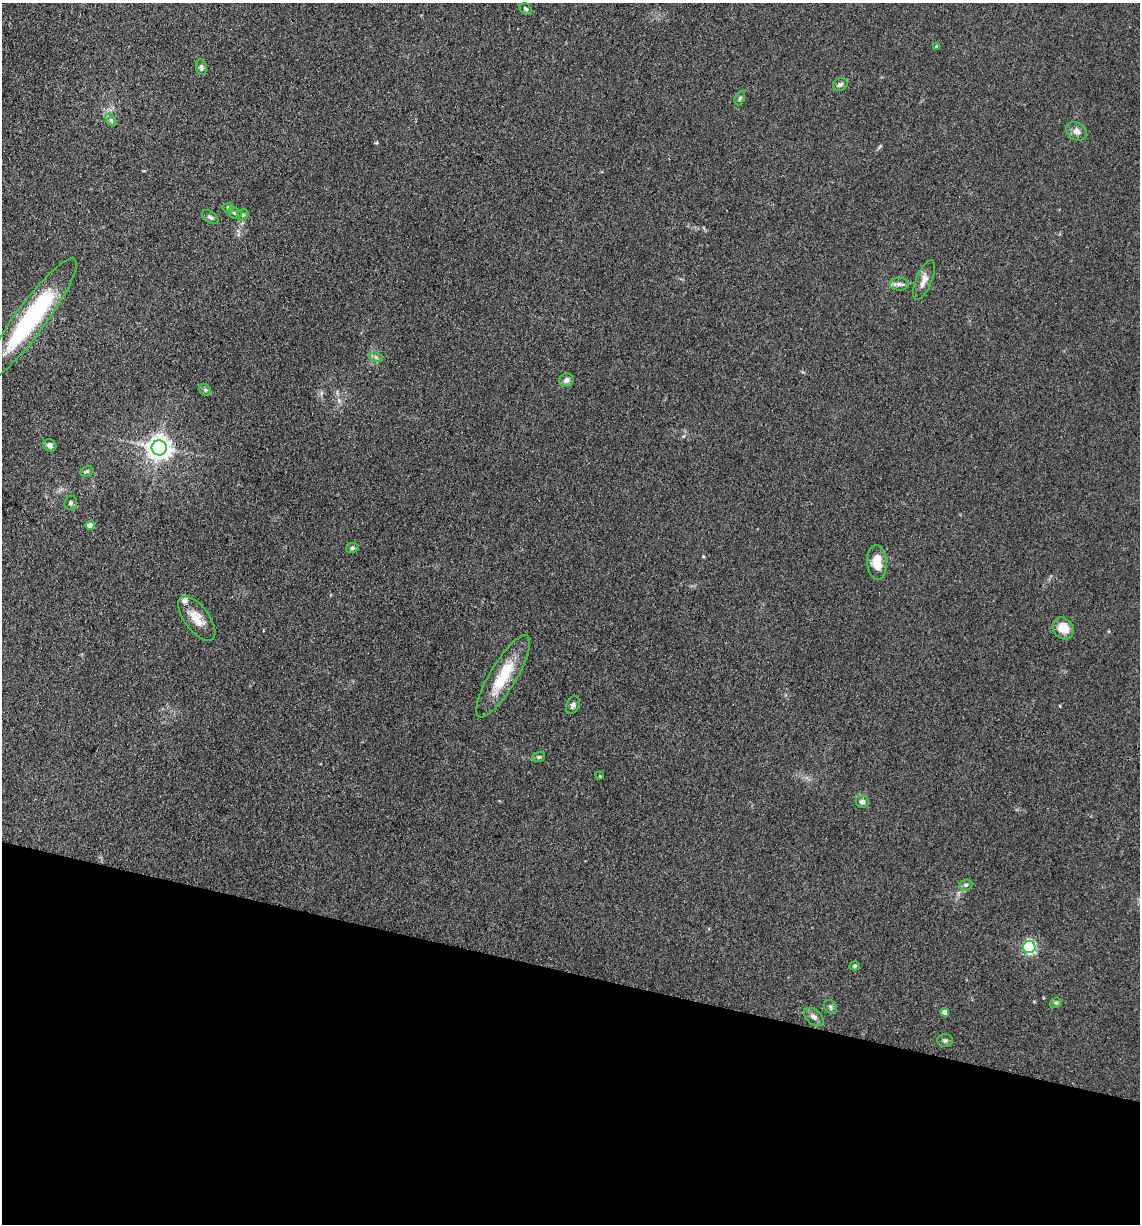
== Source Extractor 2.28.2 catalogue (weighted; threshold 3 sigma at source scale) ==
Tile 15 of 4 x 4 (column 3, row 4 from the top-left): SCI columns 2519-3656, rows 6-1227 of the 4920 x 4899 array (HDU 1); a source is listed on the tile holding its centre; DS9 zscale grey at full resolution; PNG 1142 x 1226 px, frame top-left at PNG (2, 3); each listed source drawn as its Kron ellipse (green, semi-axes under 4 px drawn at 4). Shown black and unused: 21% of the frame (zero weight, under 3 of 4 exposures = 1% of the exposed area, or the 3 px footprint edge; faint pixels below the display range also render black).
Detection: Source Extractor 2.28.2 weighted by HDU 2 'WHT'; one run over the whole footprint, this tile lists its part. Background 0.104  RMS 0.0065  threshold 0.0294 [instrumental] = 3 sigma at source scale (4.5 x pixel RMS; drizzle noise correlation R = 1.50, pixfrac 1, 0.05/0.05 arcsec/px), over >= 5 px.
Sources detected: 40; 1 inside a brighter listed object's ellipse — not listed separately; the other 39 listed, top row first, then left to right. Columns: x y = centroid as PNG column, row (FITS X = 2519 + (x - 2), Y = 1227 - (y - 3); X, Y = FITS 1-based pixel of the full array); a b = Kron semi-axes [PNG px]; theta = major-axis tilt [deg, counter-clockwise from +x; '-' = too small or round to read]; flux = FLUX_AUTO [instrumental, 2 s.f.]
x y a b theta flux
526 9 6 5 - 1.3
936 46 4 3 - 0.62
201 67 8 5 -79 1.6
840 85 7 6 - 1.8
740 98 8 5 68 1.2
111 120 7 4 -56 1.3
1077 131 11 8 -32 3.6
228 208 6 4 -2 0.92
234 213 7 5 -21 1.2
243 215 6 5 - 1
210 217 9 5 -34 1.7
924 280 21 8 68 5.2
899 284 9 6 0 2.5
30 320 76 15 53 86
376 357 7 4 -18 1.5
566 380 7 7 - 3.1
205 390 6 5 - 1.1
50 445 7 6 - 2.4
159 448 7 7 - 570
87 471 7 4 18 1.1
71 503 7 6 - 1.6
90 525 4 4 - 4.8
352 548 6 5 - 1.4
877 562 17 10 -87 11
197 618 26 12 -53 9.6
1063 628 11 10 - 11
503 676 47 13 59 25
573 705 9 6 66 2.5
539 757 6 5 - 1.1
600 776 4 3 - 0.49
862 802 6 6 - 2.4
966 885 6 5 - 1.4
1029 947 6 6 - 110
855 966 5 4 - 1.1
1056 1003 6 5 - 0.99
830 1007 7 6 - 1.3
945 1012 4 4 - 4
814 1017 11 7 -38 2.7
945 1040 7 6 - 1.4